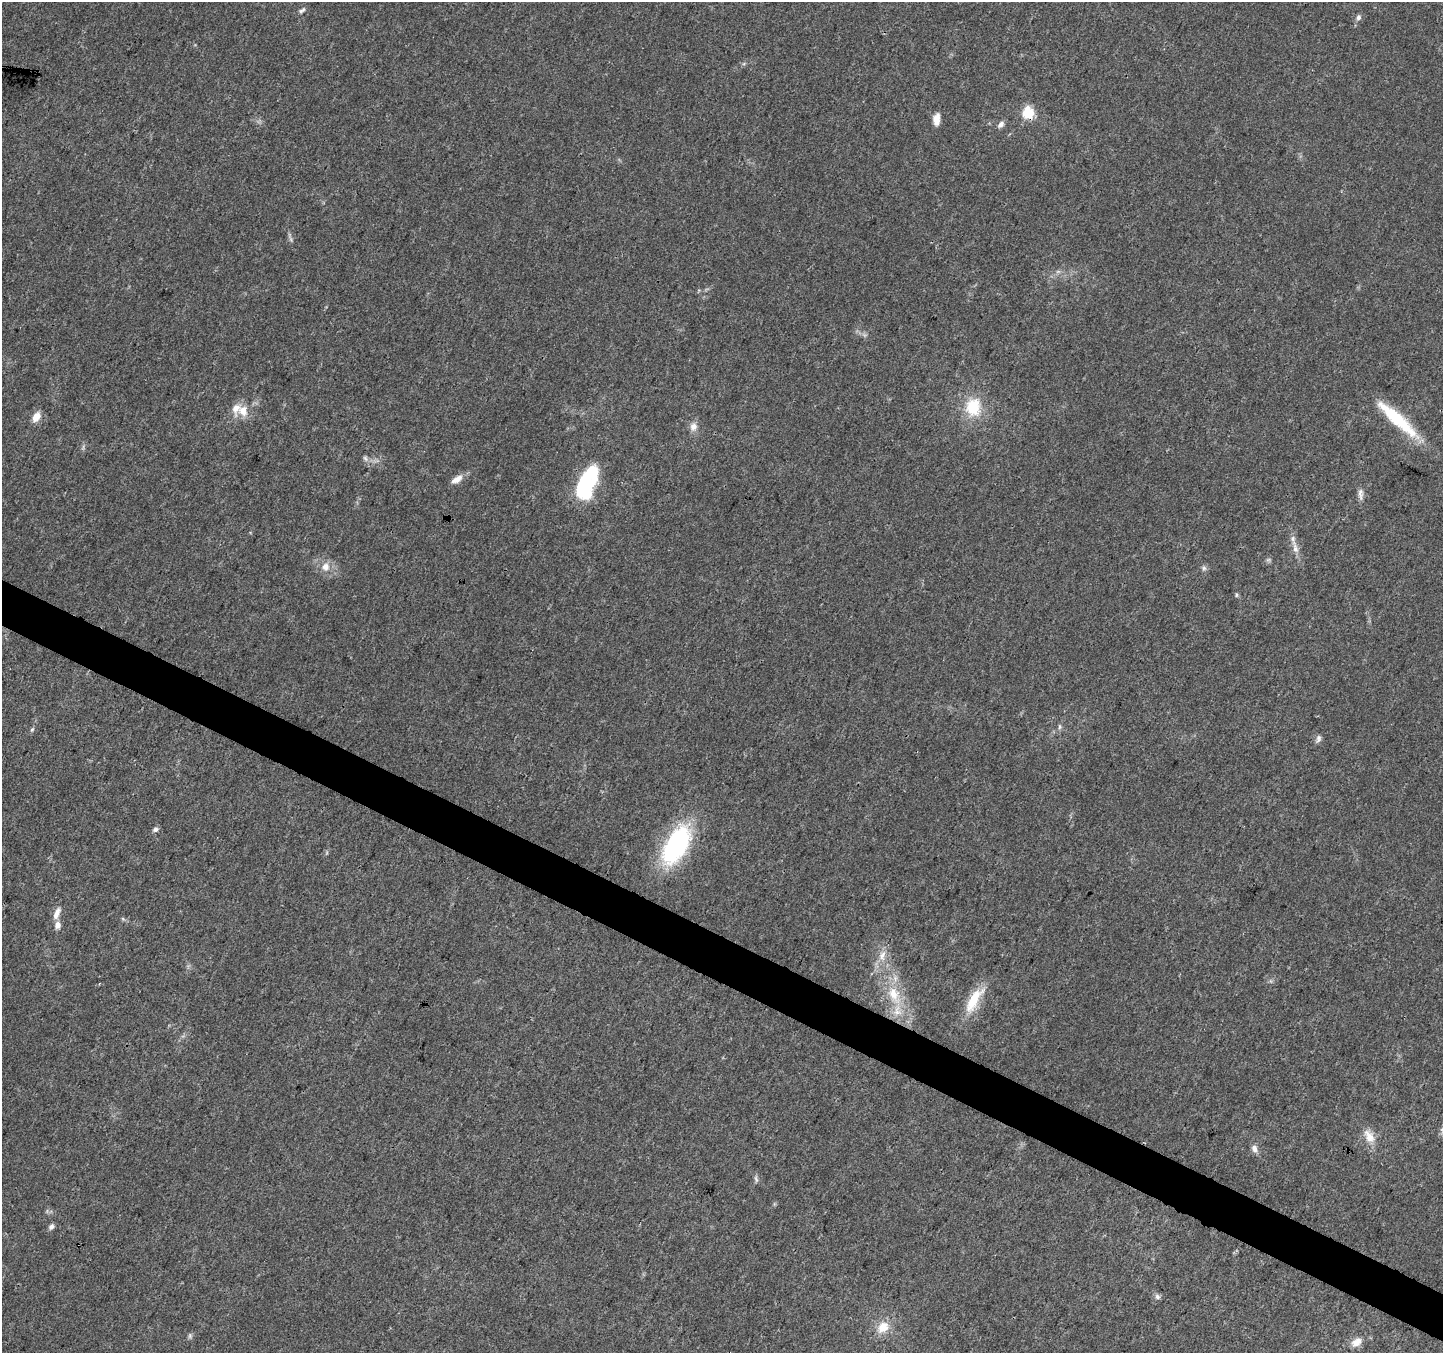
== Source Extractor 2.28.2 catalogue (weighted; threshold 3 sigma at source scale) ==
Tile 6 of 4 x 4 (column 2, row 2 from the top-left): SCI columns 1442-2882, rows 2900-4250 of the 5770 x 5865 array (HDU 1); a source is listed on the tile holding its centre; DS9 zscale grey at full resolution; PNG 1445 x 1355 px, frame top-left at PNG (2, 2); no overlay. Shown black and unused: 3% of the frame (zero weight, under 3 of 4 exposures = <1% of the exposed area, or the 3 px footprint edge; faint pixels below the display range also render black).
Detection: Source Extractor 2.28.2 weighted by HDU 2 'WHT'; one run over the whole footprint, this tile lists its part. Background 0.0205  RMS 0.0032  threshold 0.0145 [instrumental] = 3 sigma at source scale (4.5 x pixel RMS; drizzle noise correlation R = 1.50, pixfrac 1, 0.0396/0.0396 arcsec/px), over >= 5 px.
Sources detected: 46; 3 too faint to see at this stretch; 2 inside a brighter object's white glare — not listed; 4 inside a brighter listed object's ellipse — not listed separately; the other 37 listed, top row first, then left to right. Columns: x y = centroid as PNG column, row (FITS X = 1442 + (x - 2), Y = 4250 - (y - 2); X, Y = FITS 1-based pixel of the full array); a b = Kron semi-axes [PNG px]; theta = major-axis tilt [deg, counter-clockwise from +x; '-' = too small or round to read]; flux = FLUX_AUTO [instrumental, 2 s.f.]
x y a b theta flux
302 10 11 5 36 0.85
1358 17 7 6 - 1
1028 112 6 6 - 30
936 119 13 7 85 3.1
1001 124 9 6 53 1.4
1058 271 7 4 0 0.7
973 407 24 19 85 12
243 411 14 13 - 5.1
36 417 12 8 63 3.3
1397 419 58 12 -42 19
693 427 13 10 80 2.3
365 458 8 6 -46 0.92
457 479 17 8 31 2.7
586 492 27 20 73 20
1360 494 17 6 -86 1.7
1295 548 17 7 -78 2.5
325 567 11 10 - 3.1
1204 568 8 6 79 0.95
1236 595 7 4 -83 0.46
1060 727 8 5 -85 0.69
32 729 7 5 62 0.58
1318 739 11 7 72 1.1
155 830 8 6 16 0.99
677 845 38 19 61 51
57 913 18 7 66 2.6
123 919 6 4 -19 0.48
882 956 16 10 72 3.9
894 995 30 16 -65 13
974 1000 38 13 60 10
1369 1136 21 12 -62 4.6
1254 1148 10 7 -61 1.6
756 1179 8 4 -89 0.73
51 1226 8 6 49 1.1
1157 1297 8 6 -74 0.99
883 1327 17 13 43 5.7
190 1336 8 5 -79 0.68
1356 1342 15 10 29 3.1